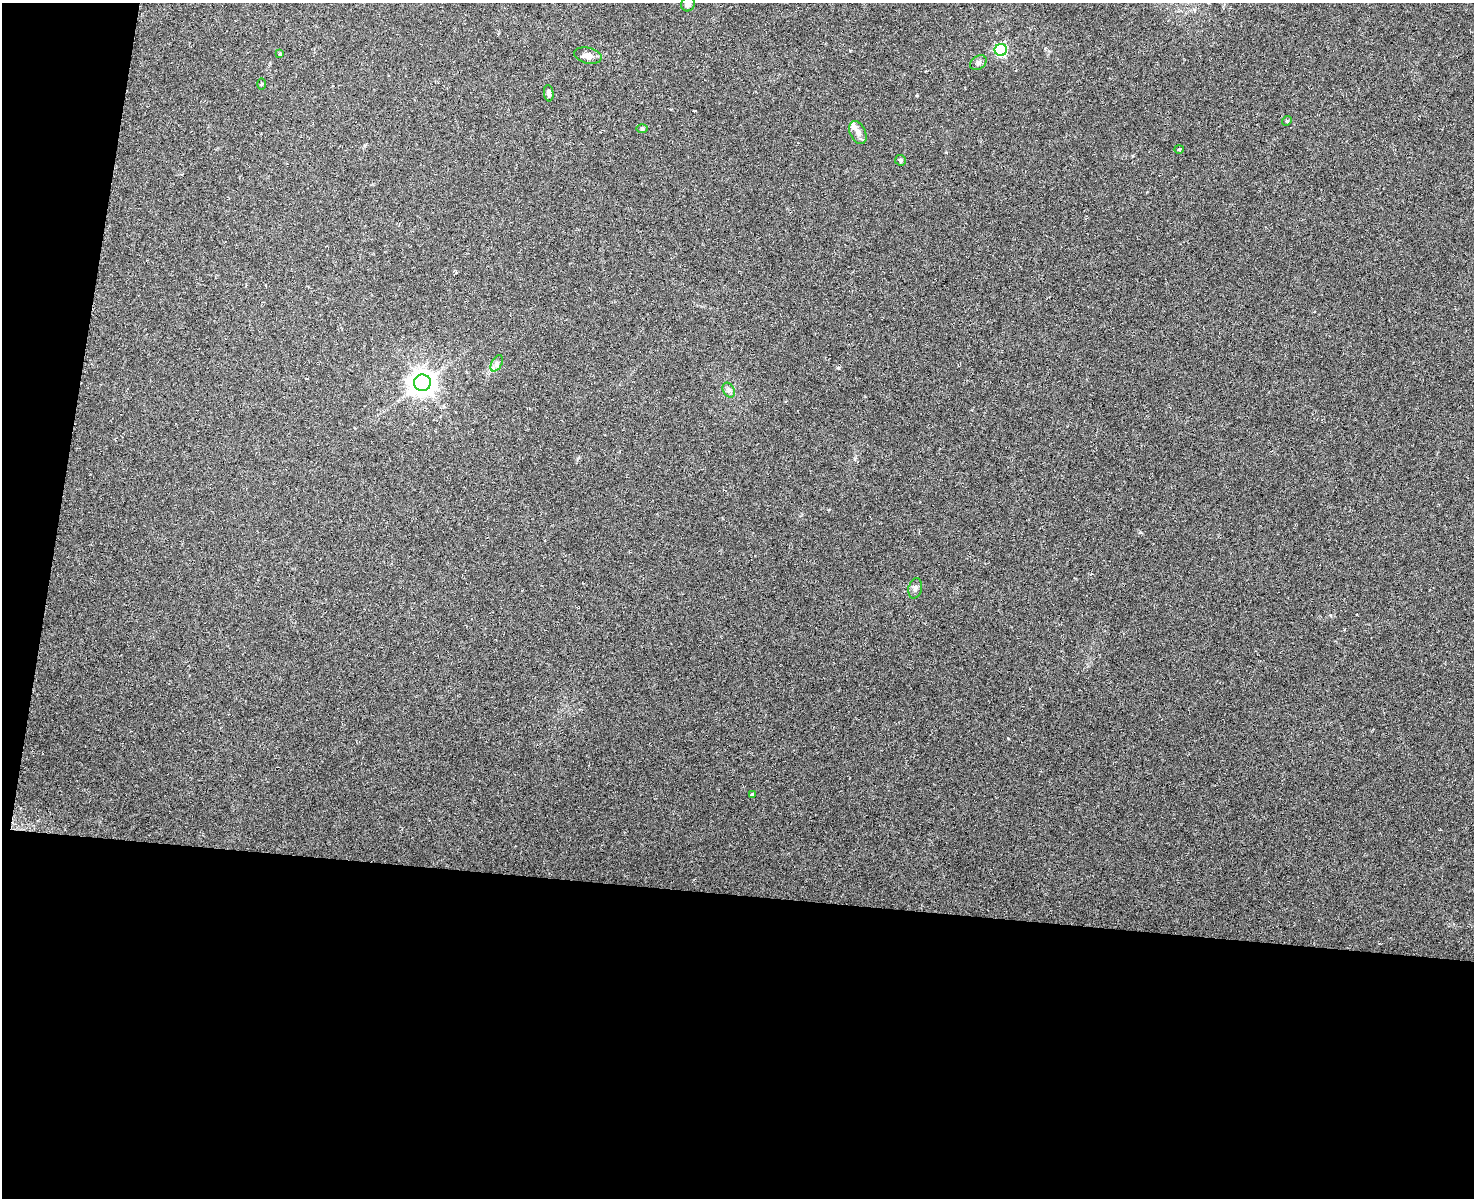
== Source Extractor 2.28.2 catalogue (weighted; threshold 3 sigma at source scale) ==
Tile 4 of 3 x 2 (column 1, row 2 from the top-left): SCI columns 5-1476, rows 282-1477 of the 4422 x 2925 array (HDU 1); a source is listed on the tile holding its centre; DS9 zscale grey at full resolution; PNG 1476 x 1200 px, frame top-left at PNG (2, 3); each listed source drawn as its Kron ellipse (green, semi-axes under 4 px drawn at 4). Shown black and unused: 29% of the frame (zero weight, under 3 of 6 exposures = <1% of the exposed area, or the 3 px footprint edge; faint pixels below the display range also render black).
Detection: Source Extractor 2.28.2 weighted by HDU 2 'WHT'; one run over the whole footprint, this tile lists its part. Background 0.0739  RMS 0.0063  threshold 0.0256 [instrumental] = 3 sigma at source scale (4.09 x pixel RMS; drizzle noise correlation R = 1.36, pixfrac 0.8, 0.0396/0.0396 arcsec/px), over >= 5 px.
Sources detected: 18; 1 inside a brighter listed object's ellipse — not listed separately; the other 17 listed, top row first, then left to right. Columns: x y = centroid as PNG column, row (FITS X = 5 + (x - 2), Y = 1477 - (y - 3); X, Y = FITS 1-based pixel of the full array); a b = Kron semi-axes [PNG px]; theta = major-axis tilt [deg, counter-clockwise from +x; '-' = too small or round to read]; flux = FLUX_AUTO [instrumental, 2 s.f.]
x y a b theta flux
688 4 7 6 - 2.3
1001 50 6 6 - 78
280 54 4 4 - 0.73
588 56 14 8 -12 4.4
978 63 9 6 33 1.9
262 84 6 4 89 0.55
549 93 8 5 -84 1.6
1287 121 5 4 - 0.65
642 129 6 4 0 0.76
858 133 12 7 -64 3.1
1179 149 4 4 - 0.59
900 160 5 5 - 1.2
497 363 9 5 59 1.8
422 383 8 8 - 620
729 390 8 5 -61 1.6
915 588 10 6 77 1.9
752 795 4 3 - 1.1
Isophote crosses this tile's border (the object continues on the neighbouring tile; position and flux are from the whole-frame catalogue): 1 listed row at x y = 688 4
Unlisted compact peaks at least as high as the median listed source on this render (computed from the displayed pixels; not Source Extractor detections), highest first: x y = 838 368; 1008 738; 917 95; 850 51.